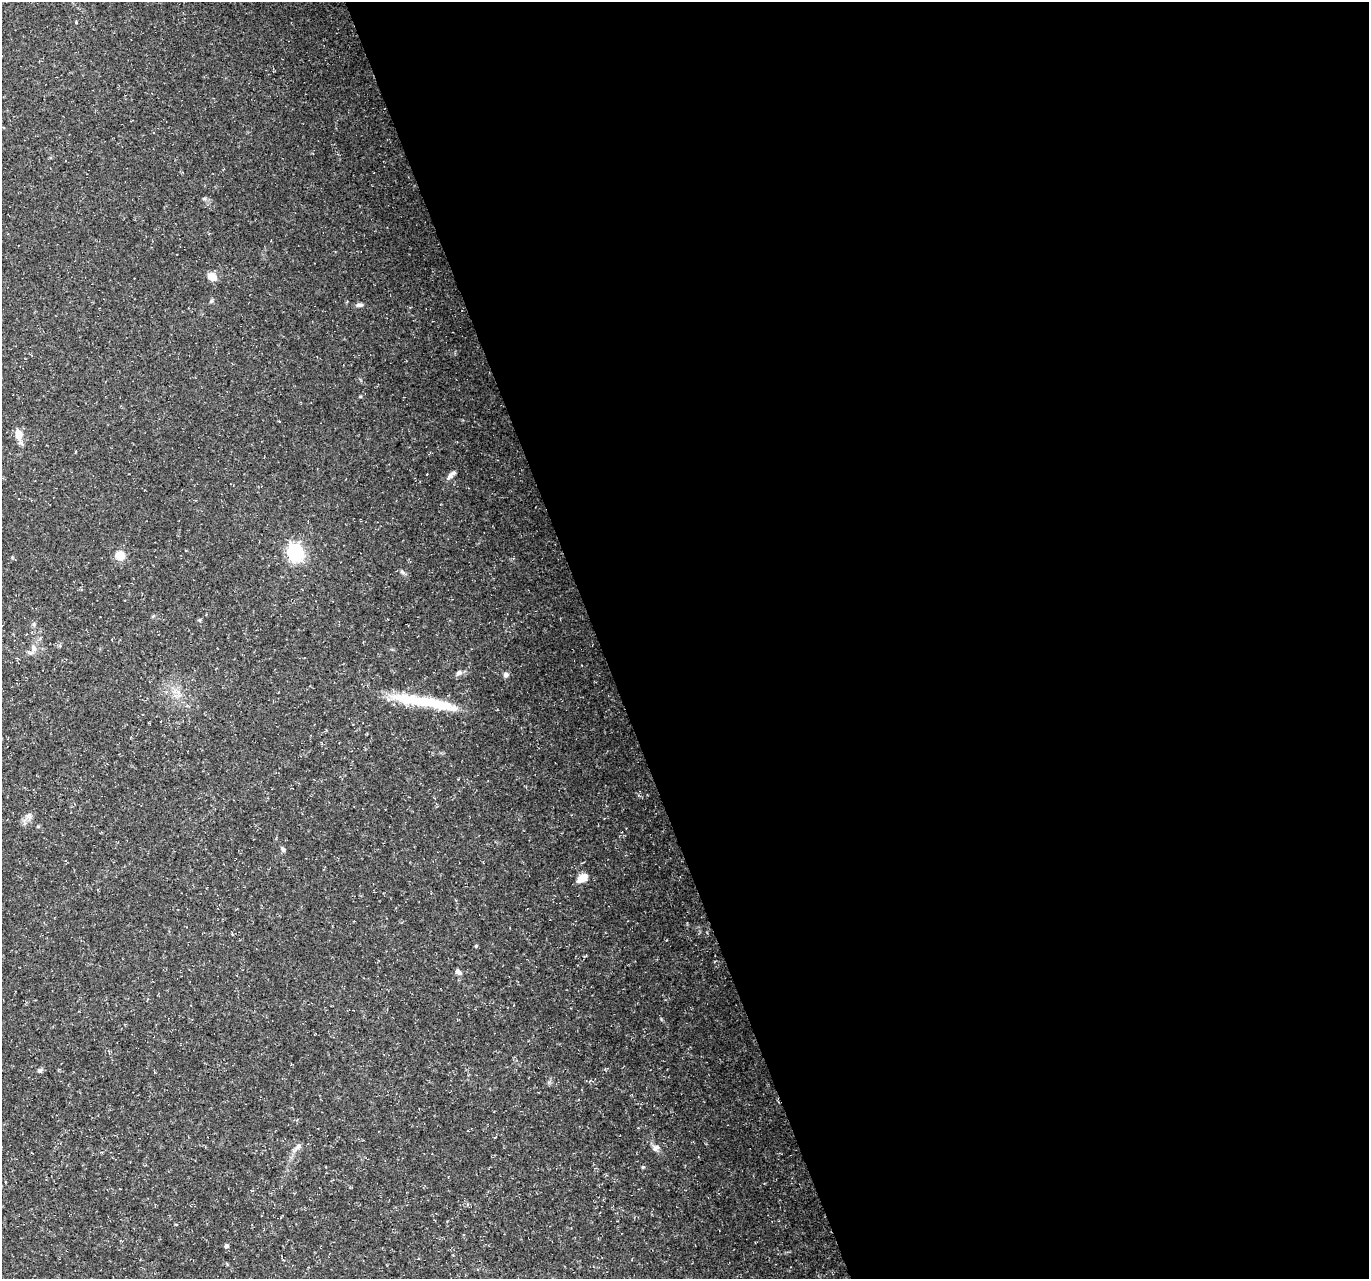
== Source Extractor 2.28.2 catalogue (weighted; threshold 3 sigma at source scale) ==
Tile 8 of 4 x 4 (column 4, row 2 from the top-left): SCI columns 4105-5471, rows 2682-3958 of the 5471 x 5308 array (HDU 1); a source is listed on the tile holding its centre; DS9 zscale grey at full resolution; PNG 1371 x 1281 px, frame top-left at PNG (2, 2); no overlay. Shown black and unused: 56% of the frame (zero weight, under 3 of 5 exposures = <1% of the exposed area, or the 3 px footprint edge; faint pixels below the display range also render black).
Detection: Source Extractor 2.28.2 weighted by HDU 2 'WHT'; one run over the whole footprint, this tile lists its part. Background 0.0211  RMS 0.0032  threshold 0.0145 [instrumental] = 3 sigma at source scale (4.5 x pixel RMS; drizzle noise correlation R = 1.50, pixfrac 1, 0.0396/0.0396 arcsec/px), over >= 5 px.
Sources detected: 27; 3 inside a brighter object's white glare — not listed; the other 24 listed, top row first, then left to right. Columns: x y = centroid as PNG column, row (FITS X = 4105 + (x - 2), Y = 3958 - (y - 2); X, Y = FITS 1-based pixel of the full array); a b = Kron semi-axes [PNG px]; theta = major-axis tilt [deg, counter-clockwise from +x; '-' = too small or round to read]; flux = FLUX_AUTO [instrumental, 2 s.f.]
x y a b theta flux
76 22 4 3 - 0.27
204 198 6 4 0 0.47
212 276 9 7 -32 3.5
359 305 8 5 5 0.9
18 434 14 8 -71 3
449 477 11 6 38 1.3
295 551 7 7 - 74
120 555 11 10 - 3.7
402 572 7 4 -45 0.64
200 620 5 4 - 0.35
34 624 6 4 72 0.49
34 648 8 7 - 1.6
459 673 8 6 20 1
506 675 7 6 - 0.91
424 702 55 15 -12 14
283 850 7 5 -73 0.65
582 878 13 8 31 3.3
476 946 5 4 - 0.33
458 972 8 5 -42 1.1
40 1070 6 5 - 0.71
298 1147 11 6 34 1.2
656 1148 10 6 36 1.1
643 1167 5 4 - 0.34
226 1246 5 4 - 0.89